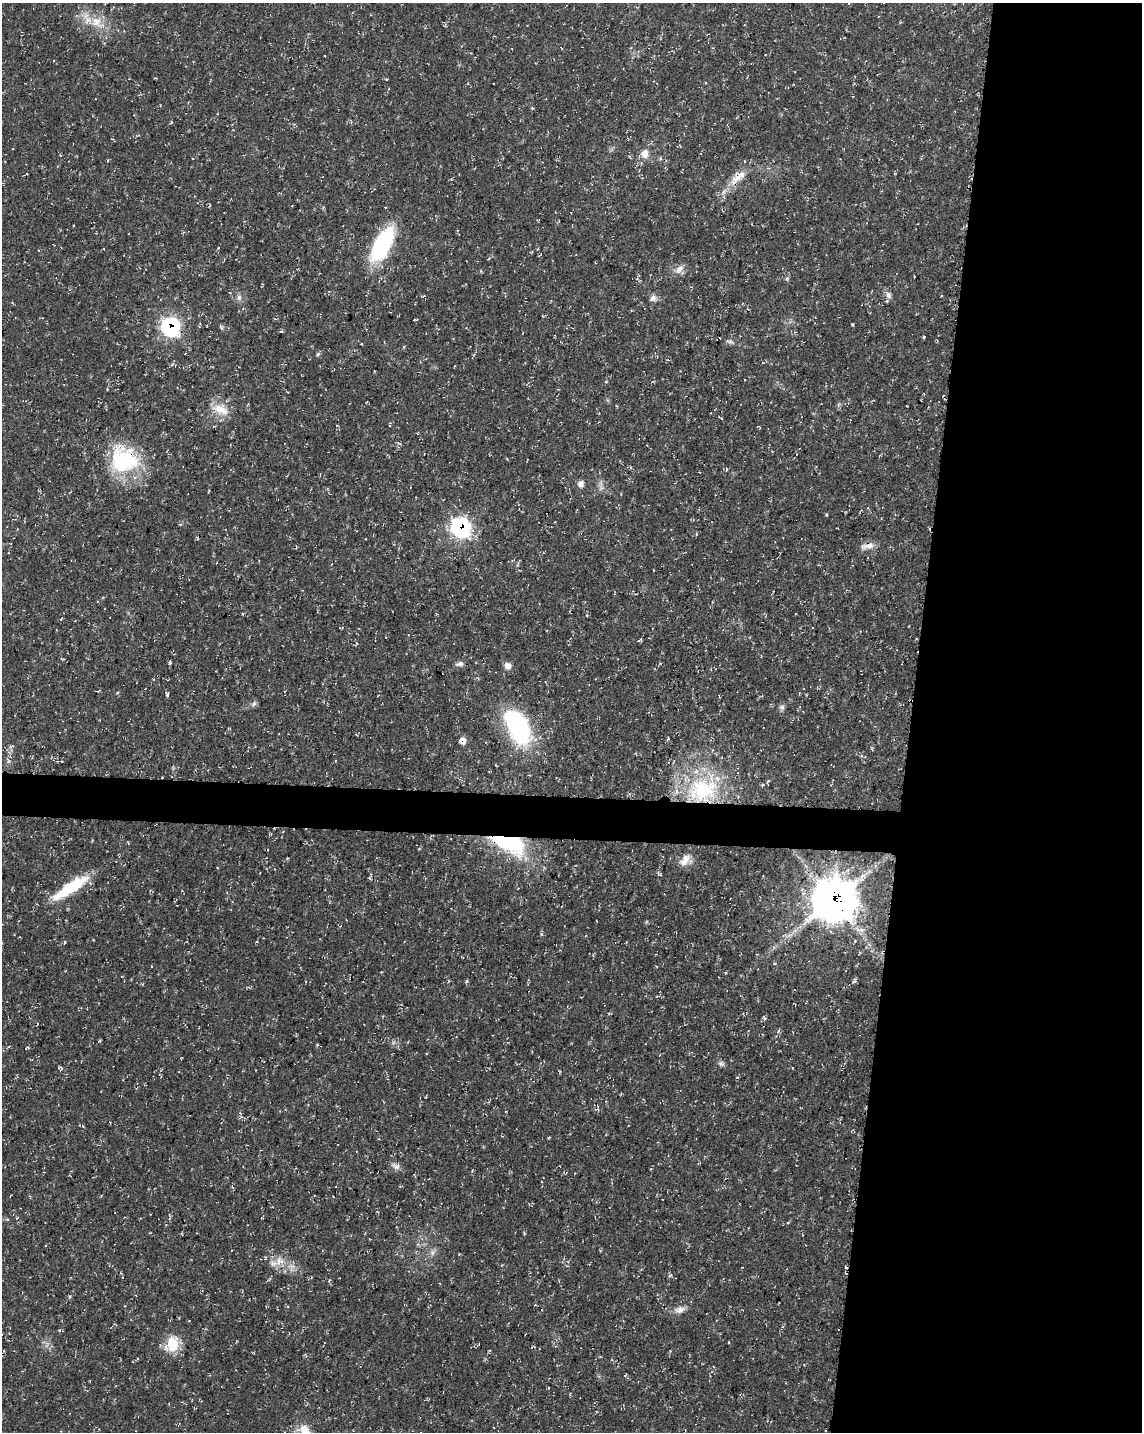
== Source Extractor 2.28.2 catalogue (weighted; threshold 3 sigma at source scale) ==
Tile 8 of 4 x 3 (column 4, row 2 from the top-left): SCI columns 3433-4572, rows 1717-3146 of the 4576 x 4806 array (HDU 1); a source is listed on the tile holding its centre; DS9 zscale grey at full resolution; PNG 1144 x 1434 px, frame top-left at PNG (2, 3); no overlay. Shown black and unused: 23% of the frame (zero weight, under 3 of 4 exposures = <1% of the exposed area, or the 3 px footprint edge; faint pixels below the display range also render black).
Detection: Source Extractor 2.28.2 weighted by HDU 2 'WHT'; one run over the whole footprint, this tile lists its part. Background 0.0136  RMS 0.0022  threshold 0.01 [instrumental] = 3 sigma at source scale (4.5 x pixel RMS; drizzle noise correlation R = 1.50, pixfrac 1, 0.0396/0.0396 arcsec/px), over >= 5 px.
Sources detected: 67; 3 cosmic-ray / hot-pixel residue — not listed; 2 inside a brighter listed object's ellipse — not listed separately; the other 62 listed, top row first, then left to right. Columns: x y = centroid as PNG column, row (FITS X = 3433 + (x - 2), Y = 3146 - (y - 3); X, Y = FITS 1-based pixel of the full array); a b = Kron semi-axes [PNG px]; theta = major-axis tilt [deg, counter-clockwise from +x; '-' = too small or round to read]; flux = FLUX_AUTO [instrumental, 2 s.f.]
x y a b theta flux
96 22 19 14 -40 4.3
171 122 5 3 - 0.2
645 154 11 10 - 1.9
737 177 26 12 53 3.7
382 244 41 18 62 19
679 269 15 8 45 1.5
787 279 5 5 - 0.36
888 295 10 8 -52 1.1
239 298 8 7 - 0.83
653 298 9 8 - 0.97
415 319 4 2 - 0.22
852 324 4 3 - 0.19
170 327 10 9 - 43
281 331 4 4 - 0.31
924 337 3 3 - 0.28
731 342 8 4 -48 0.41
362 344 4 2 - 0.16
318 354 6 5 - 0.35
220 409 26 13 -22 3.9
124 459 37 33 -34 18
630 467 5 3 - 0.24
726 470 5 3 - 0.21
581 484 8 7 - 1.1
826 515 4 3 - 0.19
461 528 11 9 -50 48
867 546 20 7 11 1.7
61 619 5 3 - 0.19
357 643 4 3 - 0.27
460 664 10 6 7 0.8
508 666 9 8 - 1.2
167 694 7 4 -76 0.35
254 704 8 6 45 0.58
782 707 7 6 - 0.56
800 707 3 2 - 0.17
518 727 40 21 -65 29
668 739 5 3 - 0.25
462 741 8 7 - 1.4
11 746 7 4 19 0.38
703 790 46 35 23 25
509 843 42 20 -22 21
685 860 20 10 54 2.1
70 888 46 11 33 11
833 900 14 14 - 710
65 942 5 3 - 0.22
152 966 3 2 - 0.14
854 981 6 5 - 0.39
765 1018 6 4 -36 0.29
778 1031 6 3 70 0.32
28 1048 5 3 - 0.26
721 1064 9 7 -25 0.62
792 1068 3 2 - 0.17
737 1077 4 3 - 0.15
396 1166 12 8 -20 1
788 1222 4 3 - 0.23
432 1253 7 6 - 0.67
279 1261 13 11 75 2.2
670 1275 5 3 - 0.28
680 1310 15 9 15 1.5
729 1342 3 2 - 0.19
172 1344 22 16 79 5.3
479 1344 3 2 - 0.19
305 1431 18 11 -52 3.7
Overlapping masked pixels (flux is a lower limit): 9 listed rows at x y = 737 177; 170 327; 124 459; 461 528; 867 546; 462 741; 703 790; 509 843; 833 900
Isophote crosses this tile's border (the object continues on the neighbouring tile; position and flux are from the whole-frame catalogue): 1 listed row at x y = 305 1431
Unlisted compact peaks at least as high as the median listed source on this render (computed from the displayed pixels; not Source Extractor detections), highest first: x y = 170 663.